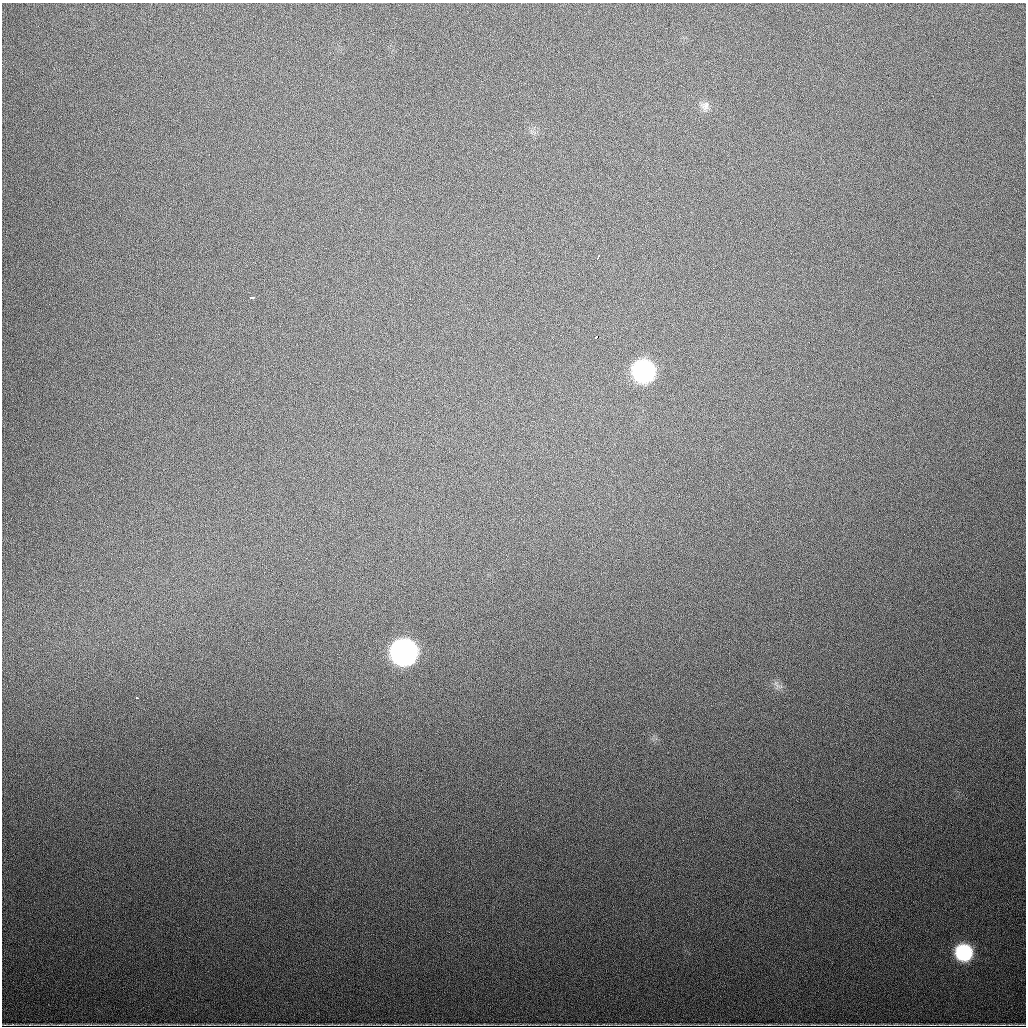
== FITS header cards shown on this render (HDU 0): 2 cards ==
NAXIS1  =                 1024
NAXIS2  =                 1024

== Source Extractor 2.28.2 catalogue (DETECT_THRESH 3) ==
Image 1024 x 1024 px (HDU 0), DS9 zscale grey, 1 PNG px = 1 image px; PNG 1028 x 1028 px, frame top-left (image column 1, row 1024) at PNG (2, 3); no overlay
Background 788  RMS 23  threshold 67.7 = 3 sigma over >= 5 px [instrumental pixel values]
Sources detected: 12; all 12 listed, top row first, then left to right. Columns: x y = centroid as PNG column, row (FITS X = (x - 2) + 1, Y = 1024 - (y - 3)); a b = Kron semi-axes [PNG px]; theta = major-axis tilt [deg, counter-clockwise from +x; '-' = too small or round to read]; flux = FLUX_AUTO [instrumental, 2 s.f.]
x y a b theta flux
705 106 13 11 76 10000
598 257 5 2 - 1800
251 298 4 3 - 8000
597 337 4 3 - 14000
809 342 2 2 - 7300
644 371 16 14 -50 290000
404 652 16 15 - 650000
776 684 14 4 -50 5400
137 698 3 2 - 2200
964 952 14 14 - 110000
61 1024 13 3 0 1800
970 1024 17 3 0 2100